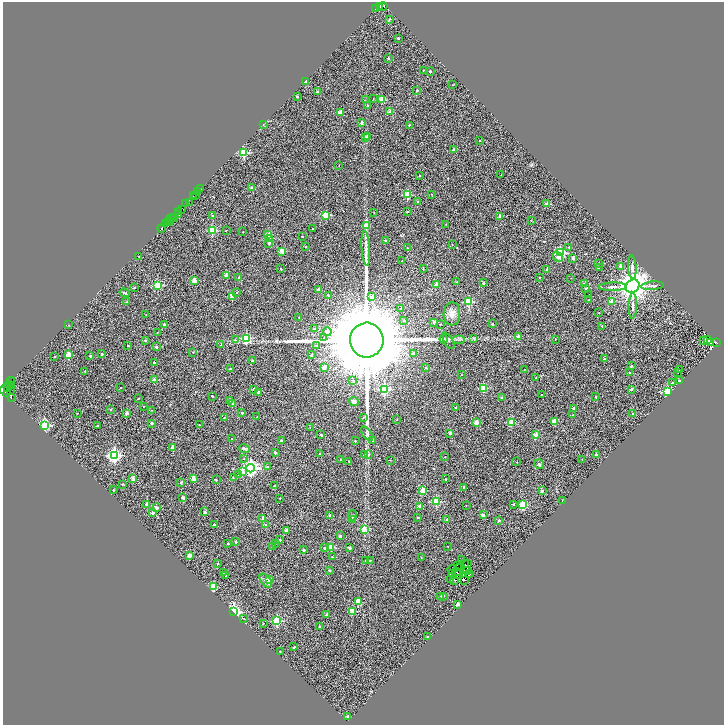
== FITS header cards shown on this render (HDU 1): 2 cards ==
NAXIS1  =                 1443
NAXIS2  =                 1445

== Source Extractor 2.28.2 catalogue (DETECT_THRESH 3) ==
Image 1443 x 1445 px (HDU 1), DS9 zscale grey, zoomed out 1/2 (1 PNG px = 2 x 2 image px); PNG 726 x 727 px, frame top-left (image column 2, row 1445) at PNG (3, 2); each listed source drawn as its Kron ellipse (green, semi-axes under 4 px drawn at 4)
Background 0.792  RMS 0.41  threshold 1.22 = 3 sigma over >= 5 px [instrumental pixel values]
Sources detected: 401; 66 cannot appear on this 1/2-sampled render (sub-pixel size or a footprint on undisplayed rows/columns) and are neither listed nor drawn; the other 335 listed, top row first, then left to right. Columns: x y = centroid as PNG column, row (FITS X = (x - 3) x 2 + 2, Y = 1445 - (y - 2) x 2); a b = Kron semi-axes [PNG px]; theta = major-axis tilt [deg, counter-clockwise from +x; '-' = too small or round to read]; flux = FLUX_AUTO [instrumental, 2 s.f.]
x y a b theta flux
383 6 4 3 - 4.5e+02
380 7 2 1 - 8.3e+01
376 9 2 2 - 1.6e+02
389 19 3 2 - 5.2e+01
398 38 2 2 - 2.0e+02
388 58 2 2 - 1.7e+02
423 70 2 1 - 3.8e+01
430 71 2 2 - 1.8e+02
306 82 2 2 - 1.3e+03
453 85 2 1 - 3.3e+01
417 91 2 2 - 1.5e+02
317 92 2 2 - 1.3e+02
297 97 2 2 - 1.4e+02
373 99 2 2 - 3.1e+01
365 100 3 2 - 6.6e+01
382 100 3 2 - 1.9e+03
367 106 2 2 - 1.6e+02
341 112 2 2 - 1.3e+03
390 112 2 2 - 8.0e+02
362 123 3 2 - 3.3e+02
263 124 3 2 - 3.2e+01
409 125 2 2 - 7.8e+01
367 136 2 2 - 5.8e+02
365 137 2 2 - 3.3e+02
480 140 2 2 - 8.0e+01
453 150 2 2 - 2.1e+02
244 153 3 3 - 4.9e+03
339 166 2 1 - 2.1e+01
420 175 2 2 - 5.0e+01
501 175 2 1 - 3.2e+01
252 187 2 2 - 1.2e+02
200 189 2 1 - 2.1e+02
197 192 2 1 - 1.3e+02
407 194 3 3 - 3.5e+03
432 194 2 1 - 3.0e+01
196 195 2 1 - 2.5e+02
193 196 2 1 - 1.9e+02
418 201 2 2 - 1.2e+02
186 203 2 2 - 3.6e+02
190 203 3 1 - 1.2e+02
547 204 2 2 - 1.1e+03
182 210 4 3 - 4.8e+02
178 211 2 1 - 1.3e+02
374 212 2 2 - 4.1e+01
407 212 2 2 - 9.0e+01
179 215 2 1 - 1.0e+02
326 215 3 3 - 3.0e+03
213 216 2 2 - 3.1e+02
500 216 2 2 - 5.6e+02
172 217 2 1 - 1.5e+02
171 219 2 1 - 2.1e+02
174 219 3 1 - 8.3e+01
531 220 2 2 - 5.8e+01
171 221 2 2 - 1.6e+02
168 222 2 1 - 8.6e+01
166 224 2 1 - 2.1e+01
446 224 2 1 - 3.1e+01
366 226 3 2 - 1.5e+03
161 228 4 2 - 1.5e+03
313 228 2 2 - 6.1e+01
212 230 3 3 - 3.6e+03
226 230 2 2 - 3.3e+01
243 232 2 2 - 4.8e+01
268 235 3 2 - 5.5e+02
302 236 2 2 - 7.4e+01
270 238 3 2 - 2.1e+03
385 241 2 2 - 2.0e+02
269 243 3 2 - 2.1e+02
452 244 2 2 - 4.5e+01
306 246 2 2 - 7.8e+01
569 247 2 2 - 5.5e+01
366 248 17 3 -86 4.2e+02
408 248 2 1 - 4.9e+01
282 251 3 2 - 1.5e+03
560 253 3 3 - 7.7e+03
139 256 2 1 - 4.5e+01
558 257 5 3 - 3.0e+02
573 258 2 2 - 5.7e+02
402 261 2 1 - 4.6e+01
598 263 2 2 - 8.8e+01
621 266 2 2 - 4.2e+02
599 267 2 2 - 1.2e+02
632 267 12 3 -86 2.7e+02
423 268 3 2 - 3.9e+01
281 269 2 2 - 1.2e+02
547 270 2 2 - 4.6e+02
226 276 2 2 - 6.9e+02
239 277 2 2 - 1.5e+02
540 278 2 2 - 7.9e+01
571 278 2 1 - 2.0e+01
194 280 2 2 - 1.3e+03
457 282 3 3 - 6.1e+01
483 283 2 2 - 1.9e+02
436 284 2 2 - 6.5e+02
584 284 2 2 - 3.5e+02
158 285 3 3 - 5.0e+03
633 286 7 6 - 1.4e+05
653 286 11 3 4 2.3e+02
134 287 2 2 - 1.5e+02
613 287 14 3 1 2.6e+02
586 288 3 2 - 1.0e+02
318 289 2 2 - 2.0e+02
125 293 5 3 - 8.2e+01
237 293 2 2 - 9.3e+01
328 295 2 2 - 8.2e+01
589 295 2 2 - 2.3e+01
232 296 2 2 - 1.2e+03
372 297 3 2 - 1.2e+03
589 300 2 2 - 8.0e+01
611 301 2 2 - 6.9e+02
127 302 2 2 - 1.1e+02
468 302 3 3 - 3.9e+03
633 306 13 3 89 3.0e+02
401 308 2 2 - 1.0e+02
599 313 2 1 - 3.4e+01
452 314 11 8 87 5.7e+02
146 315 2 1 - 2.3e+01
299 317 2 1 - 2.7e+01
404 320 3 2 - 1.1e+02
434 322 2 2 - 4.4e+02
440 324 2 2 - 5.0e+01
492 324 2 2 - 8.2e+01
69 325 2 2 - 2.9e+01
164 325 2 2 - 6.7e+02
602 326 2 2 - 1.2e+02
314 329 2 2 - 3.1e+02
157 332 2 2 - 3.1e+01
327 332 4 3 - 2.9e+02
324 337 2 2 - 4.4e+01
518 337 2 2 - 6.2e+02
246 338 3 3 - 5.5e+03
474 338 4 3 - 9.5e+01
444 339 4 4 - 1.2e+02
555 339 2 2 - 4.2e+01
707 339 2 2 - 6.9e+01
146 340 2 2 - 1.2e+02
235 340 2 2 - 1.7e+02
367 340 17 17 - 1.4e+06
459 340 6 1 0 8.0e+01
448 341 9 3 -60 1.4e+02
704 341 3 2 - 3.6e+01
711 342 3 3 - 5.0e+03
717 343 2 2 - 2.9e+02
220 345 2 2 - 3.8e+01
128 346 2 2 - 1.2e+02
317 346 2 2 - 2.3e+02
156 347 2 2 - 1.6e+02
193 352 2 2 - 5.2e+01
413 353 2 2 - 3.4e+02
102 354 2 2 - 1.8e+02
69 355 3 3 - 1.8e+03
311 355 2 2 - 1.2e+02
90 356 2 2 - 1.0e+02
55 357 2 2 - 6.9e+01
604 359 3 2 - 3.2e+01
252 361 2 2 - 2.6e+02
154 362 2 2 - 1.6e+02
631 366 2 2 - 1.7e+02
325 367 2 2 - 1.2e+03
426 367 2 2 - 1.3e+02
230 369 3 3 - 8.5e+01
524 370 3 2 - 3.0e+01
680 370 2 2 - 2.7e+01
85 371 3 2 - 9.9e+01
677 372 2 1 - 4.2e+01
630 373 2 2 - 2.6e+02
461 374 2 2 - 6.8e+01
536 378 2 2 - 6.4e+01
11 380 2 1 - 8.7e+01
154 380 2 2 - 9.1e+02
353 380 3 3 - 8.5e+01
679 380 2 2 - 2.0e+02
10 381 2 1 - 1.0e+02
672 383 2 2 - 2.1e+02
10 385 5 3 - 1.4e+02
7 387 2 2 - 7.2e+00
121 387 2 2 - 5.6e+01
484 388 3 3 - 2.6e+03
254 389 2 2 - 2.2e+02
384 389 3 3 - 7.3e+03
631 389 2 2 - 3.3e+02
11 390 3 2 - 3.3e+02
5 391 6 3 -49 2.3e+03
258 392 2 2 - 2.7e+02
667 392 3 3 - 7.0e+03
541 394 2 1 - 2.9e+01
212 396 2 2 - 8.9e+01
502 397 2 2 - 1.5e+02
596 397 2 2 - 7.3e+01
11 398 2 1 - 2.4e+01
138 399 2 2 - 7.4e+01
229 400 2 2 - 3.6e+02
354 401 5 4 - 2.4e+02
233 404 2 2 - 3.8e+02
143 407 2 2 - 3.9e+01
456 408 2 2 - 1.6e+02
573 408 2 2 - 3.6e+02
111 409 2 2 - 9.9e+01
151 410 2 1 - 2.0e+01
77 413 2 1 - 4.6e+01
127 413 2 2 - 6.5e+02
242 413 2 2 - 2.5e+02
633 414 2 2 - 3.0e+02
573 415 2 2 - 5.4e+01
257 417 2 2 - 7.2e+01
363 417 3 2 - 6.9e+01
224 418 2 2 - 6.0e+01
397 419 2 2 - 4.7e+01
476 422 2 2 - 1.2e+03
511 422 3 3 - 2.4e+03
555 422 2 2 - 1.4e+03
152 423 2 2 - 2.9e+02
45 425 3 3 - 9.4e+03
199 425 2 1 - 4.0e+01
97 426 2 2 - 7.0e+01
310 427 2 2 - 2.2e+01
450 433 2 2 - 6.1e+02
367 434 8 4 -52 2.0e+02
321 435 2 2 - 2.4e+02
536 435 2 2 - 1.2e+03
232 438 2 2 - 4.6e+01
281 440 2 2 - 2.5e+02
373 440 2 2 - 1.2e+02
355 441 2 2 - 1.0e+02
173 447 2 2 - 8.8e+02
244 448 6 3 -12 1.2e+02
275 452 2 2 - 2.6e+02
320 454 2 2 - 6.9e+01
114 455 4 4 - 1.6e+04
365 455 2 2 - 5.0e+02
368 455 3 3 - 2.2e+02
596 455 2 2 - 3.9e+02
445 457 2 2 - 6.5e+01
243 459 2 1 - 2.8e+01
582 459 2 2 - 2.8e+01
341 460 2 2 - 3.2e+02
390 460 2 1 - 2.7e+01
349 461 2 1 - 4.6e+01
517 462 2 2 - 2.4e+01
539 464 5 4 - 1.2e+02
267 467 2 2 - 1.9e+02
251 468 4 4 - 2.5e+04
243 472 4 3 - 7.5e+02
239 474 3 3 - 9.4e+01
233 478 3 3 - 5.4e+01
133 479 2 2 - 9.0e+02
194 479 2 2 - 1.5e+03
445 479 2 2 - 9.7e+01
216 480 2 2 - 8.1e+01
181 482 2 2 - 1.7e+02
122 484 2 2 - 8.8e+01
274 486 2 2 - 1.7e+02
463 487 2 2 - 1.3e+02
113 490 2 2 - 9.8e+01
423 490 2 2 - 1.7e+03
542 491 2 2 - 1.7e+02
183 498 2 2 - 4.6e+02
280 498 2 2 - 5.1e+01
562 500 2 1 - 2.9e+01
436 502 3 3 - 4.3e+03
147 504 2 2 - 5.3e+02
513 504 2 2 - 1.5e+02
466 505 2 1 - 4.0e+01
522 505 3 3 - 4.3e+03
419 506 2 2 - 4.9e+02
156 508 2 2 - 8.2e+02
205 512 2 2 - 3.9e+02
153 513 2 2 - 4.7e+02
330 515 2 2 - 4.0e+02
352 515 5 3 - 7.1e+01
483 515 3 2 - 4.8e+02
418 517 2 2 - 1.3e+02
263 518 2 2 - 6.6e+02
353 519 2 2 - 4.8e+02
447 519 2 2 - 2.7e+02
499 520 2 2 - 1.9e+02
214 525 2 2 - 1.3e+02
266 525 2 2 - 2.6e+02
364 529 3 2 - 1.7e+03
286 530 2 2 - 6.5e+02
340 536 2 2 - 2.7e+02
280 540 2 2 - 2.4e+02
236 542 2 2 - 2.0e+02
228 543 2 2 - 1.1e+02
276 543 2 1 - 2.4e+01
273 546 2 1 - 2.7e+01
448 546 2 1 - 3.9e+01
330 547 3 3 - 2.3e+03
325 548 3 2 - 1.8e+02
350 548 2 2 - 2.8e+02
304 550 2 2 - 2.8e+02
190 556 2 2 - 1.2e+03
332 557 2 2 - 5.1e+01
421 557 2 1 - 3.2e+01
461 559 2 1 - 3.2e+01
365 560 2 2 - 4.7e+01
370 560 2 2 - 4.5e+01
468 563 2 1 - 2.4e+01
217 564 2 2 - 8.6e+01
465 564 2 1 - 3.4e+01
457 565 2 1 - 5.3e+01
459 568 3 1 - 2.3e+01
329 570 2 2 - 1.2e+02
452 570 5 2 - 6.4e+01
468 570 2 1 - 1.8e+01
466 571 2 1 - 1.2e+01
456 572 2 1 - 2.6e+01
223 573 2 2 - 9.2e+01
453 573 2 1 - 1.2e+01
469 573 2 1 - 2.0e+01
457 574 5 1 - 4.0e+01
459 574 2 1 - 5.3e+01
469 575 2 1 - 3.2e+01
226 576 2 2 - 1.1e+02
451 579 2 1 - 3.5e+01
269 580 3 3 - 5.4e+02
455 580 3 1 - 9.2e+01
464 580 2 1 - 4.4e+01
266 581 8 4 -50 2.5e+02
213 587 3 3 - 2.8e+03
440 596 2 2 - 1.7e+02
443 596 2 2 - 1.6e+02
358 602 3 2 - 2.1e+03
457 604 2 2 - 6.3e+02
352 611 3 2 - 1.9e+03
234 612 3 3 - 2.1e+04
326 615 3 3 - 6.5e+01
244 618 2 1 - 2.7e+01
277 621 3 3 - 5.3e+03
263 624 2 2 - 6.9e+01
319 626 2 2 - 1.5e+02
427 637 2 2 - 1.3e+02
294 647 2 2 - 1.6e+02
280 651 2 1 - 5.0e+01
348 716 2 2 - 4.7e+02
At the frame edge (FLAGS 8, measured only in part): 1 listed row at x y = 5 391
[66 sub-pixel or undisplayed-footprint detections neither listed nor drawn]